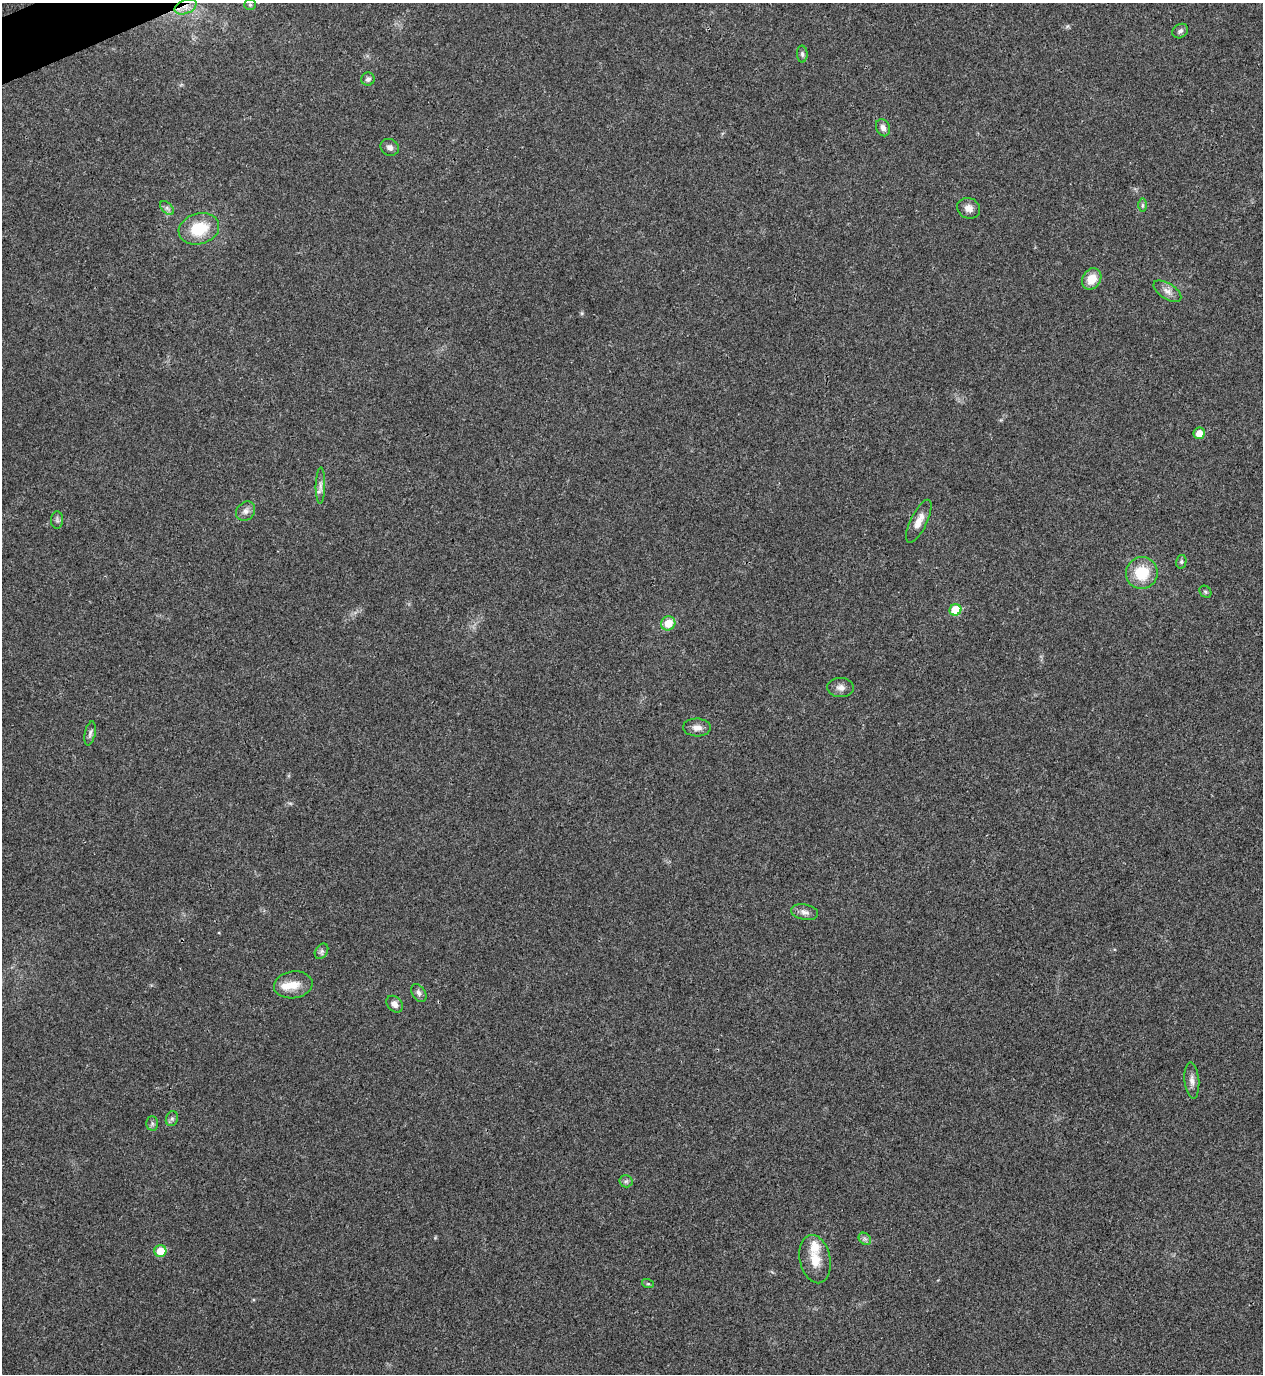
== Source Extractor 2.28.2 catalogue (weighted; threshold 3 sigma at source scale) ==
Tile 11 of 4 x 4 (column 3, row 3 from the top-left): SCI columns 2679-3939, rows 1377-2748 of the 5482 x 5493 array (HDU 1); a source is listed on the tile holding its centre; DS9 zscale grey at full resolution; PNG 1265 x 1376 px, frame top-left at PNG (2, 3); each listed source drawn as its Kron ellipse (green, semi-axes under 4 px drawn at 4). Shown black and unused: <1% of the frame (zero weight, under 3 of 4 exposures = <1% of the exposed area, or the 3 px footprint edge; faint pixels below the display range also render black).
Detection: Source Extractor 2.28.2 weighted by HDU 2 'WHT'; one run over the whole footprint, this tile lists its part. Background 0.0203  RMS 0.0049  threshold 0.0222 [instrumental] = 3 sigma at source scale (4.5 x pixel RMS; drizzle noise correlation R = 1.50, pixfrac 1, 0.05/0.05 arcsec/px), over >= 5 px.
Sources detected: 41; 2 inside a brighter listed object's ellipse — not listed separately; the other 39 listed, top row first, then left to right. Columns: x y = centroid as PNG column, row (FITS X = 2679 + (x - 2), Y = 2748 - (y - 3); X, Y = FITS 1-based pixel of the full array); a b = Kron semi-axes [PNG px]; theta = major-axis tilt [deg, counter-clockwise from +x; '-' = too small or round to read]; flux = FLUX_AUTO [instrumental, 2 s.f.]
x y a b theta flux
250 5 6 5 - 0.8
186 7 11 7 21 3.8
1180 31 8 6 37 1.5
802 54 8 5 -89 1.2
368 79 6 6 - 1.4
883 128 9 6 -64 2.2
390 147 9 8 - 2.2
1142 205 6 4 90 0.88
167 208 8 5 -45 1.4
968 208 11 10 - 3.4
199 229 20 15 15 17
1092 279 11 9 57 7.7
1167 291 16 8 -32 3.4
1199 433 6 5 - 5.5
320 485 18 4 89 2.4
246 511 10 8 44 2.4
57 520 8 6 -89 1.3
919 521 23 8 64 4.9
1181 562 7 5 76 0.99
1142 573 16 16 - 15
1205 592 6 5 - 0.91
955 610 6 5 - 16
668 623 7 7 - 9.2
841 687 13 9 -4 2.8
697 727 14 9 -3 3.4
90 733 12 5 78 1.4
805 912 14 7 -11 2.6
321 951 8 6 56 1.4
293 985 19 13 7 7.4
419 993 10 6 -57 1.8
395 1004 9 7 -46 2.6
1192 1080 18 7 -85 3
172 1119 7 6 - 1.2
152 1123 7 6 - 1.2
626 1181 6 6 - 1.1
865 1239 7 5 -44 1.2
160 1251 6 6 - 9.6
815 1259 24 15 -78 9.2
648 1284 6 4 -18 0.59
Overlapping masked pixels (flux is a lower limit): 1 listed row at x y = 186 7